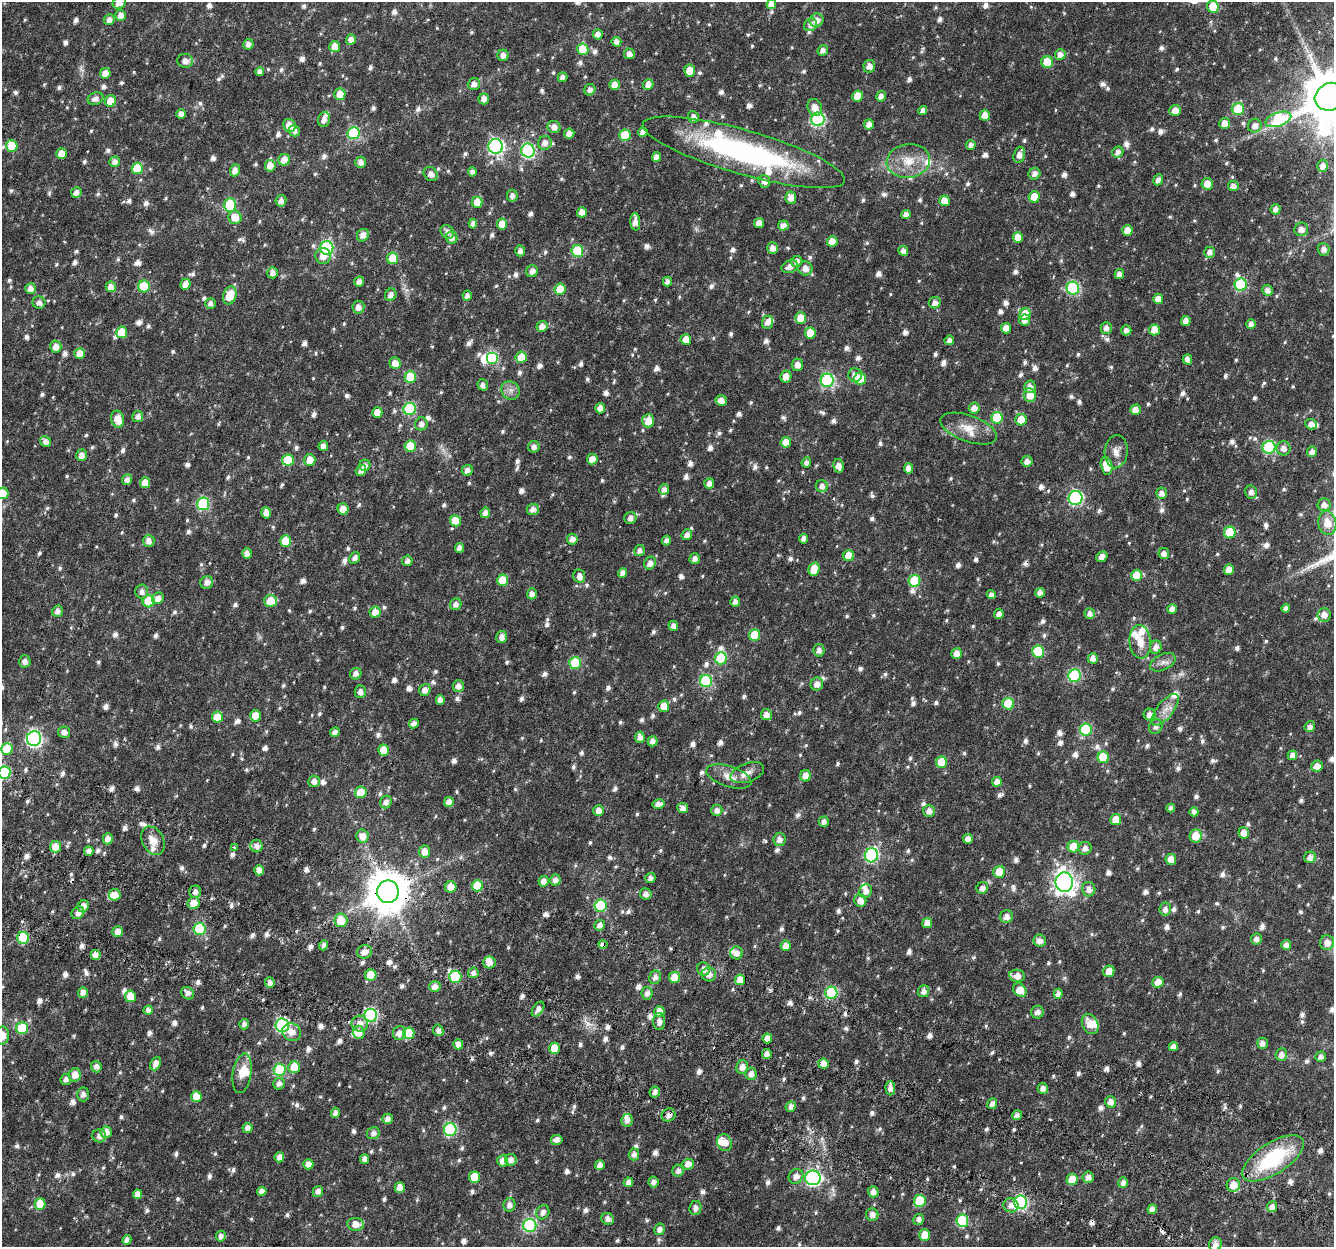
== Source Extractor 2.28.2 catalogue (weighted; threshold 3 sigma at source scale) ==
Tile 6 of 4 x 4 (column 2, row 2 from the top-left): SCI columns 1387-2718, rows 2797-4041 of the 5445 x 5654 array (HDU 1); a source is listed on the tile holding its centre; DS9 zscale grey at full resolution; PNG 1336 x 1249 px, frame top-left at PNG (2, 2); each listed source drawn as its Kron ellipse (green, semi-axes under 4 px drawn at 4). Shown black and unused: <1% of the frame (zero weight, under 3 of 6 exposures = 5% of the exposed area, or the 3 px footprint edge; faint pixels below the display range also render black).
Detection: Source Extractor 2.28.2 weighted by HDU 2 'WHT'; one run over the whole footprint, this tile lists its part. Background 0.0185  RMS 0.0024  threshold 0.00974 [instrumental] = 3 sigma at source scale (4.09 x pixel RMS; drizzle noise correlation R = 1.36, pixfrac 0.8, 0.0396/0.0396 arcsec/px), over >= 5 px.
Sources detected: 1101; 3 too faint to see at this stretch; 2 inside a brighter object's white glare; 5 cosmic-ray / hot-pixel residue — neither listed nor drawn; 23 inside a brighter listed object's ellipse — not listed separately; of the other 1068, all 500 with FLUX_AUTO >= 1.03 (the completeness limit of this list) listed and drawn (568 fainter detections not listed), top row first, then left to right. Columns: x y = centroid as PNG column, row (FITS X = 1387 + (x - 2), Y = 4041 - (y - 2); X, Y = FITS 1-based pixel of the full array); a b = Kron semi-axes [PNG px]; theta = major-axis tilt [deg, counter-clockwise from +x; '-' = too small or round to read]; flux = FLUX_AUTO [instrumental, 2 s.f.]
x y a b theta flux
119 3 7 6 - 1.6
771 4 5 4 - 1.3
1213 7 6 5 - 5.7
121 15 5 5 - 1.6
109 20 5 5 - 1.2
817 20 7 6 - 1.5
810 25 7 6 - 1.4
598 34 5 5 - 1.4
351 39 5 5 - 1.4
616 42 5 4 - 1.2
248 44 5 5 - 1.2
335 46 5 5 - 2.1
583 49 6 5 - 6.5
823 50 5 5 - 1.1
629 54 5 5 - 1.2
503 55 6 5 - 1.2
1060 55 5 5 - 1.4
185 61 8 6 -5 1.4
1047 62 5 5 - 6.6
869 66 6 6 - 1.4
690 71 6 5 - 3.2
260 72 4 4 - 1.1
105 73 5 5 - 2.4
563 77 5 5 - 1
474 84 6 6 - 1.2
648 84 5 5 - 1.6
615 85 5 5 - 2.1
590 90 6 5 - 1.1
340 94 6 5 - 2.4
857 96 5 5 - 3.2
881 96 5 5 - 1.2
1330 97 16 13 26 1500
96 99 8 6 20 1.2
484 99 5 5 - 1.4
111 101 6 5 - 3.9
815 107 9 7 -66 1.9
1238 109 6 6 - 11
923 111 4 4 - 1.1
1175 111 6 5 - 2.3
181 114 5 5 - 1.4
985 115 5 5 - 2.6
693 117 6 5 - 1.3
818 119 7 6 - 37
1278 119 13 7 19 22
324 120 7 6 - 1.2
1224 123 5 5 - 2.1
869 124 5 5 - 1.5
289 125 7 6 - 2.1
1255 126 7 6 - 1.5
554 127 6 6 - 1.5
295 131 6 5 - 1.1
643 132 5 4 - 1.3
353 133 6 6 - 19
569 134 5 5 - 1.6
625 135 6 5 - 7.6
545 143 7 6 - 1.4
971 145 5 5 - 1.1
12 146 6 5 - 5.2
496 146 7 7 - 50
528 150 7 6 - 32
744 152 105 22 -16 48
1118 152 6 5 - 1.1
62 153 5 5 - 2.7
1019 155 8 5 74 1.3
656 157 5 4 - 1.5
284 160 6 5 - 2.7
908 161 22 17 9 5.2
115 162 5 5 - 1.2
361 162 5 5 - 1.2
270 166 6 5 - 2.2
1323 166 6 5 - 1.6
137 168 6 6 - 8.5
235 170 6 5 - 1.7
472 172 4 4 - 1.2
431 174 7 6 - 1.3
1034 174 6 5 - 1.2
1158 180 6 4 67 1.1
764 181 6 5 - 1.3
1207 184 6 5 - 2.1
1233 186 5 5 - 1.1
76 193 5 5 - 1.2
512 196 6 5 - 1
1034 197 5 5 - 4.1
791 198 6 5 - 1.7
281 201 6 5 - 1.1
944 201 5 5 - 3.2
477 202 6 5 - 3.4
230 205 6 6 - 12
1276 209 5 5 - 1.2
582 212 5 5 - 1.8
906 215 5 4 - 1.4
235 217 7 6 - 3.2
635 222 9 5 -86 1.7
759 223 5 5 - 1.9
473 224 4 4 - 1.2
502 224 5 5 - 3.4
783 226 5 5 - 1.3
1301 229 7 6 - 1.4
1127 230 5 5 - 2.5
447 232 7 6 - 1.2
363 235 6 6 - 1.5
1018 237 5 5 - 2.6
452 238 6 5 - 1.2
832 242 5 5 - 3
327 248 7 6 - 29
773 248 6 5 - 1.4
1323 249 6 6 - 1.3
520 251 5 4 - 1.2
577 251 6 6 - 12
903 251 5 4 - 1.1
1210 252 5 5 - 1.3
323 256 8 7 - 1.9
393 258 6 5 - 5.4
797 262 6 5 - 1.2
790 267 8 6 23 1.5
805 268 7 7 - 1.6
532 271 6 5 - 1.2
272 273 6 5 - 1.2
1119 274 5 4 - 1.1
359 281 5 5 - 1.3
667 281 5 4 - 1.1
185 284 5 5 - 1.8
1241 285 6 6 - 20
144 286 6 6 - 9.3
111 287 5 5 - 2.1
30 288 5 5 - 1.5
1073 288 6 6 - 28
560 289 5 5 - 4.9
1267 290 5 5 - 1.1
230 295 9 6 73 4.8
391 295 6 5 - 1.4
467 296 5 4 - 1.1
1158 299 5 5 - 1.9
39 303 6 6 - 1.1
210 303 5 5 - 1
935 303 6 5 - 1.2
358 307 6 6 - 1.4
1025 314 6 5 - 5
801 318 6 5 - 3.1
1025 320 5 5 - 1.7
1186 321 5 5 - 1.7
767 322 6 5 - 1.4
1251 324 5 4 - 1.2
542 326 5 5 - 1.6
1006 328 5 5 - 2.1
1106 328 6 5 - 1.1
1126 330 5 5 - 1.3
1154 330 5 5 - 3.5
122 332 6 5 - 4.2
810 333 5 5 - 3.9
686 340 5 5 - 2.8
949 340 5 4 - 1
56 347 6 5 - 1.7
80 353 5 5 - 2.6
521 357 6 5 - 3.9
492 358 6 6 - 21
1187 359 5 4 - 1.2
395 363 6 5 - 2.1
797 365 6 5 - 1.4
855 375 7 7 - 1.3
410 377 6 5 - 7.4
786 377 6 5 - 2.2
860 379 6 6 - 5.7
827 380 6 6 - 31
483 385 5 5 - 1.1
1030 387 6 6 - 1.3
510 390 10 8 -45 1.3
1030 395 7 6 - 3
721 401 6 5 - 1.6
600 408 5 5 - 1.6
974 408 5 5 - 1.4
410 409 6 6 - 21
1135 410 5 5 - 1.5
377 412 5 5 - 2.4
138 416 6 5 - 1.2
997 418 6 5 - 8.3
118 419 8 6 -75 2.8
1021 420 6 5 - 4.2
648 421 6 6 - 2.7
421 424 6 6 - 1.2
1311 424 6 5 - 1.7
969 429 30 13 -20 4
45 441 6 5 - 1.3
786 442 5 5 - 2.5
323 446 5 5 - 1.2
410 446 6 5 - 7
534 447 6 5 - 1.2
1269 447 6 6 - 21
1283 448 7 7 - 1.4
1116 452 17 11 84 1.9
1312 452 5 5 - 1.1
81 455 6 5 - 1.5
592 459 5 5 - 2.1
288 460 6 5 - 6.1
310 460 6 5 - 2.8
1027 461 5 5 - 1.3
806 462 5 5 - 1.1
365 465 6 5 - 1.1
839 466 7 5 -78 1.6
1107 466 9 5 -77 4.3
908 468 5 4 - 2
361 470 6 4 54 1.1
467 470 6 5 - 1.2
127 480 5 5 - 1.2
145 483 5 5 - 2.5
709 483 5 5 - 1.3
822 486 6 6 - 1.2
664 489 5 5 - 1.1
1251 492 6 6 - 1.2
2 493 6 5 - 3.5
1162 493 5 5 - 1.3
1076 498 7 7 - 34
203 504 6 6 - 22
1324 505 6 6 - 1.3
343 509 6 5 - 2.4
533 509 6 5 - 1.3
266 513 5 5 - 1.7
485 513 5 4 - 1.1
630 518 6 6 - 1.1
455 521 5 5 - 4
1327 523 12 9 -79 2.6
1230 532 6 6 - 9.5
687 535 5 5 - 1.1
572 539 5 5 - 1.3
803 539 5 4 - 1.2
666 540 5 4 - 1
149 541 6 6 - 1.4
285 541 6 5 - 5.6
460 548 5 4 - 1.5
640 551 5 5 - 1.1
247 554 5 5 - 1.4
1164 554 5 5 - 1.2
849 556 5 5 - 4.2
1102 557 6 4 34 1.3
355 558 6 5 - 1.1
695 558 5 5 - 1.1
407 561 5 5 - 1
650 563 7 5 56 1.3
814 569 7 5 75 4.4
1229 570 5 5 - 2.1
622 573 5 4 - 1.1
1136 575 6 5 - 4.3
579 576 7 6 - 1.3
502 580 6 5 - 5.5
914 581 6 6 - 9.1
207 582 6 6 - 1.2
141 591 7 6 - 1.1
1040 593 5 5 - 1.3
532 594 5 5 - 1.4
991 595 4 4 - 1.1
158 598 6 5 - 1.7
149 601 6 6 - 8.8
271 601 6 6 - 4.3
735 602 5 5 - 1.2
456 604 6 5 - 1.2
1172 609 5 4 - 1.4
1286 609 4 4 - 1.2
58 611 6 5 - 1.1
375 612 5 5 - 2.2
999 614 5 5 - 1
1090 614 5 5 - 1.1
1324 615 6 6 - 1.6
673 626 5 4 - 1.2
754 635 6 5 - 7.6
502 637 6 5 - 1.4
1140 642 17 11 -84 2.7
1156 647 7 5 69 1.2
819 650 6 5 - 1.2
1038 651 6 6 - 14
957 653 5 5 - 1.8
721 658 6 6 - 13
1093 658 5 5 - 1.6
25 661 6 5 - 1.1
1163 662 13 7 26 1.3
575 663 6 6 - 13
356 674 6 5 - 1.2
1074 676 6 6 - 22
706 681 6 6 - 18
817 684 6 6 - 1.4
458 686 6 5 - 1.4
425 690 6 5 - 1.4
360 692 6 5 - 1.1
440 700 5 4 - 1.2
1008 704 6 6 - 8.2
664 706 5 5 - 3
1165 710 19 8 51 2.3
766 715 5 5 - 1.5
1150 715 6 6 - 1.6
255 716 6 5 - 2.6
217 717 5 5 - 4.3
414 723 5 4 - 1.3
1156 727 7 6 - 1
1310 727 5 5 - 1.2
1086 730 6 6 - 17
64 732 6 5 - 1.3
335 732 5 4 - 1.1
640 737 5 5 - 1.4
34 739 7 7 - 51
653 741 5 5 - 1.5
7 749 6 5 - 6.9
384 750 5 5 - 5.2
1292 755 5 4 - 1.3
1103 757 6 5 - 9.4
942 762 5 5 - 7.9
1317 766 6 5 - 1.8
4 773 6 6 - 19
747 773 17 9 20 1.9
805 776 5 5 - 2.3
729 777 23 10 -17 2.9
314 781 6 5 - 1.4
997 782 5 5 - 1.7
361 792 6 5 - 4.5
386 802 6 5 - 1.2
449 802 5 5 - 1.9
658 804 6 4 13 1.5
683 808 5 5 - 1.4
1171 808 4 4 - 1
599 810 5 5 - 1.6
717 810 6 5 - 1.3
929 811 6 6 - 1.5
1194 812 4 4 - 1
1116 819 5 5 - 2.9
824 822 5 5 - 1
1244 833 5 5 - 2.1
362 836 6 6 - 2.2
1196 836 7 6 - 3.5
108 839 5 5 - 1.5
779 839 6 6 - 1.2
968 839 5 5 - 1.6
153 841 15 10 -61 2.5
256 846 6 6 - 1.4
55 847 6 5 - 3.2
1073 847 6 5 - 4.9
234 848 3 3 - 1.5
1085 848 6 6 - 1.1
89 851 5 4 - 1.1
425 852 6 5 - 2.1
871 855 7 6 - 34
1310 857 6 6 - 1.3
1171 859 5 5 - 2.9
259 870 5 4 - 1.7
999 872 6 5 - 3.8
650 878 5 5 - 1
555 880 5 5 - 1.1
544 881 5 5 - 1.4
1064 882 10 8 -89 140
477 886 5 5 - 5.6
451 887 5 5 - 3
982 888 6 5 - 1.1
1089 889 7 6 - 1.4
866 891 7 6 - 1.5
195 892 6 6 - 1.1
388 892 11 11 - 720
646 894 6 5 - 1.2
115 895 6 5 - 2
860 901 6 6 - 2.1
194 903 6 6 - 2.9
83 906 6 5 - 1.7
600 906 6 6 - 13
1165 909 6 6 - 1.2
78 913 7 5 43 1.3
1006 917 6 6 - 1.5
341 920 7 6 - 4
927 923 5 5 - 2
599 925 5 5 - 1.1
200 929 6 6 - 15
118 932 5 5 - 1.6
23 938 6 6 - 12
1256 939 5 5 - 1.2
1040 940 6 6 - 1.4
1327 942 7 7 - 1.8
603 944 5 4 - 1.1
323 945 5 4 - 1.1
1286 945 5 5 - 1.3
786 946 5 5 - 1.8
365 952 8 6 20 1.5
736 953 6 6 - 1.4
96 955 5 5 - 1.6
489 962 6 6 - 1.4
703 969 7 6 - 1.3
1109 971 6 5 - 2.3
473 973 5 5 - 1
709 974 7 7 - 1.6
371 975 5 5 - 4.9
1017 976 8 6 -9 2
455 977 6 6 - 9.7
655 977 7 5 68 1
674 977 5 5 - 4.6
740 980 5 5 - 3
1158 982 6 5 - 2.4
270 983 5 5 - 1.1
435 987 6 5 - 1.7
1020 990 7 6 - 3.3
923 991 6 5 - 1.2
83 992 5 5 - 1.4
188 993 7 5 -41 1.2
647 993 6 5 - 1.2
831 993 6 6 - 21
1058 994 5 4 - 1.2
130 996 6 5 - 3
538 1009 8 5 56 1.1
148 1010 4 4 - 1.1
659 1011 5 5 - 2.1
1037 1012 6 6 - 1.1
371 1015 6 6 - 30
659 1021 8 6 89 1.2
244 1024 5 4 - 1.1
360 1024 8 8 - 1.9
1090 1024 10 8 -62 3
282 1025 7 6 - 32
22 1028 6 6 - 9.9
438 1030 6 5 - 1.1
292 1032 10 8 -31 2
359 1032 7 6 - 2
399 1033 7 6 - 1.6
409 1033 6 5 - 6.3
2 1035 9 6 86 2.3
767 1038 5 5 - 1.7
1262 1043 5 5 - 1.2
458 1044 5 5 - 1.5
1173 1047 5 4 - 1.3
554 1048 6 5 - 4.7
767 1054 5 5 - 1.1
1281 1055 6 5 - 1.5
1320 1057 5 5 - 1.1
156 1063 7 5 65 1.5
823 1064 5 5 - 2.1
96 1067 5 5 - 1.2
294 1067 6 6 - 3.6
742 1067 7 5 70 1.6
280 1070 6 6 - 13
242 1073 20 9 80 3.3
751 1074 6 5 - 1.3
75 1075 7 6 - 1.9
66 1079 6 5 - 1.1
279 1084 6 5 - 1.1
890 1088 7 5 -89 1.5
1043 1088 5 5 - 1.3
655 1092 5 5 - 1.1
83 1094 7 6 - 1.2
196 1097 5 5 - 3.8
1110 1102 5 5 - 1.5
992 1104 6 4 66 1.1
791 1107 5 5 - 1.1
335 1113 5 4 - 1
669 1115 7 6 - 1.1
1017 1115 5 4 - 1.1
387 1119 5 5 - 1.1
627 1120 6 5 - 1.1
247 1128 5 5 - 1.1
450 1129 6 6 - 24
106 1132 6 5 - 1.9
373 1133 6 6 - 1
99 1136 7 6 - 1.3
557 1140 6 5 - 1.2
725 1143 8 7 - 2.1
634 1154 6 5 - 1.1
279 1157 5 5 - 1.3
1273 1158 35 15 33 17
364 1159 5 4 - 1.2
511 1160 6 6 - 1.2
503 1161 6 5 - 1.6
308 1164 5 5 - 1.5
688 1164 5 5 - 1.8
600 1165 5 5 - 1.4
678 1171 6 5 - 1.1
796 1176 8 7 - 1.4
474 1177 5 5 - 4.9
1088 1177 6 5 - 1.1
813 1178 8 7 - 47
1072 1180 5 5 - 4.4
628 1182 5 4 - 1.2
653 1182 5 5 - 1.2
1123 1183 5 4 - 1.1
1233 1185 7 6 - 2.5
400 1187 5 5 - 2.2
262 1191 5 4 - 1.3
318 1191 5 5 - 1.2
873 1192 5 5 - 1.3
137 1194 5 4 - 1.6
920 1201 6 6 - 8.6
1020 1202 6 6 - 33
40 1204 5 5 - 3.8
509 1205 7 6 - 1.3
1011 1205 7 7 - 1.5
1272 1207 5 5 - 1.2
695 1208 7 6 - 1.2
1152 1209 5 4 - 1.2
543 1212 7 6 - 1.2
872 1215 6 6 - 1.1
608 1219 6 5 - 1.1
919 1219 6 5 - 1.1
962 1221 6 6 - 14
355 1224 8 6 -7 2
530 1225 6 6 - 30
660 1229 5 5 - 1.1
924 1235 6 5 - 2.9
221 1236 5 5 - 1.1
127 1240 5 4 - 1.1
1215 1244 7 6 - 1.4
Overlapping masked pixels (flux is a lower limit): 7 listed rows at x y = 4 773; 388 892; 23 938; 603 944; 740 980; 360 1024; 669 1115
Isophote crosses this tile's border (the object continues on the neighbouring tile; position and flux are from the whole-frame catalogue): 7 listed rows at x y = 119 3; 771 4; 1330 97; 2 493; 4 773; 2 1035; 1215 1244